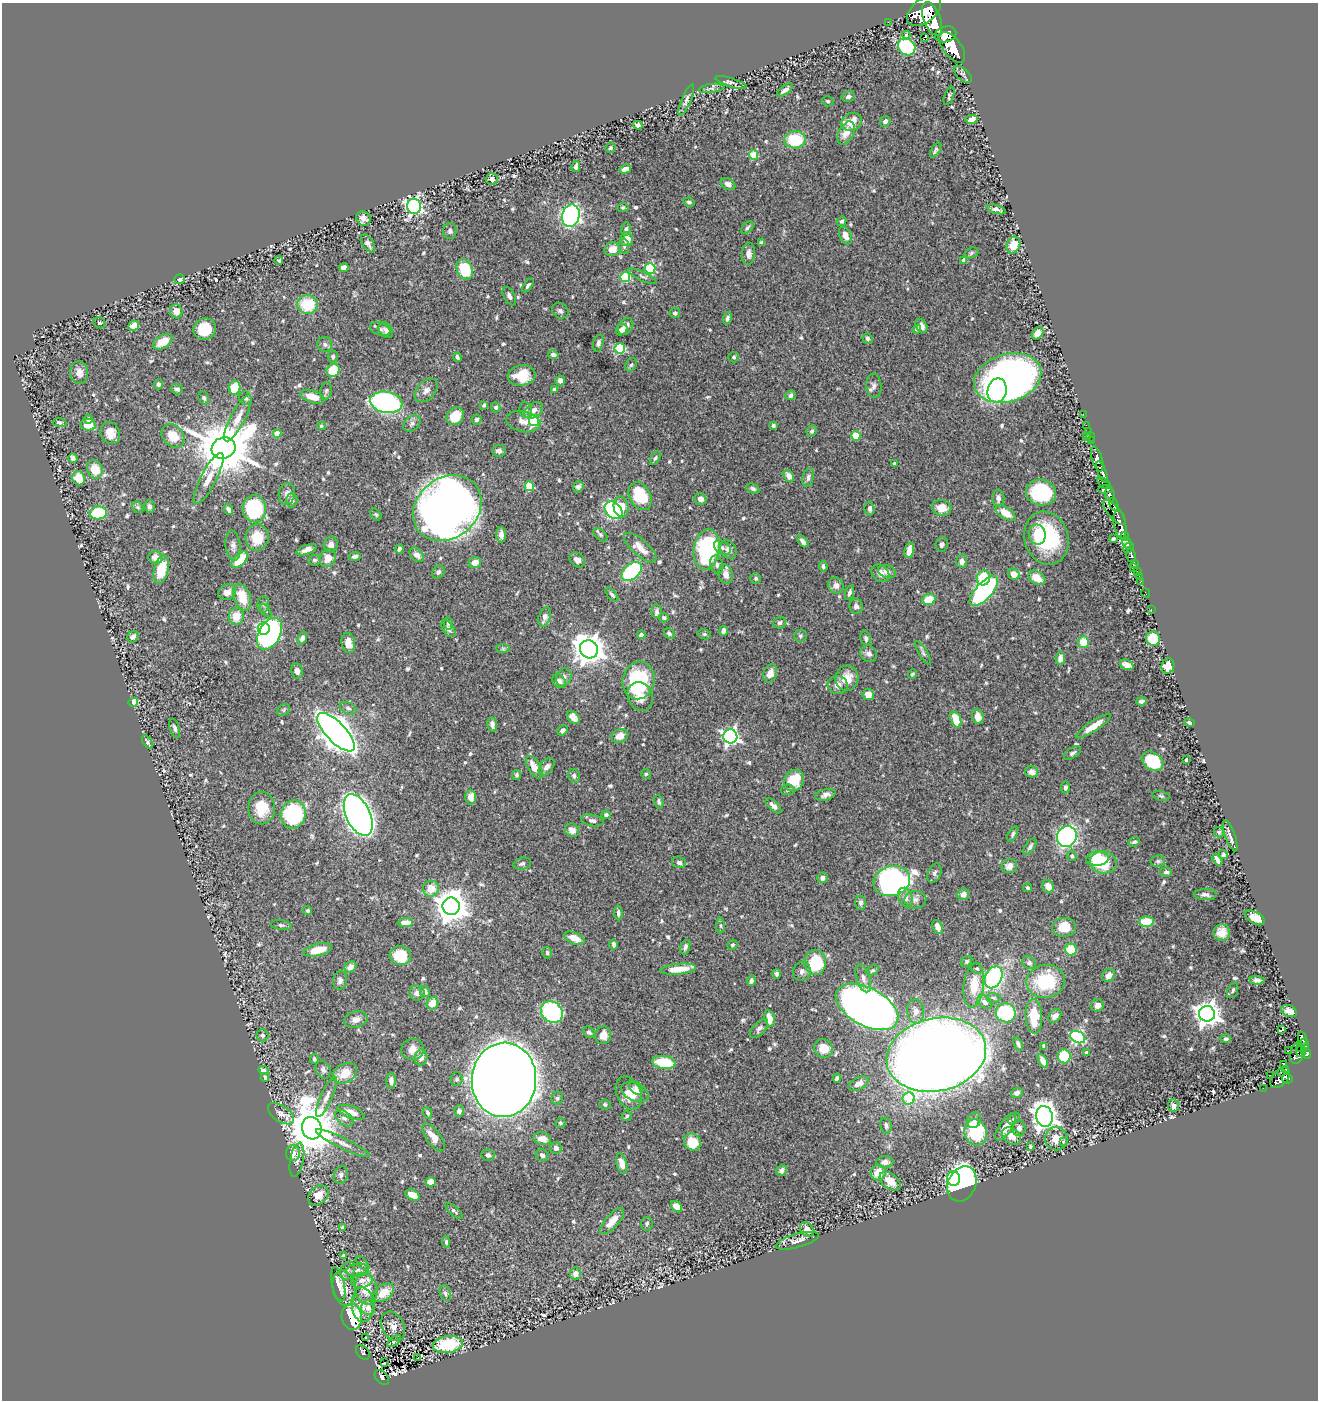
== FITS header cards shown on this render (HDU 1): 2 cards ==
NAXIS1  =                 1316
NAXIS2  =                 1398

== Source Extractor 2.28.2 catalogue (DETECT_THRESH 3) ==
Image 1316 x 1398 px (HDU 1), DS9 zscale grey, 1 PNG px = 1 image px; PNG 1320 x 1402 px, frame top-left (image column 1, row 1398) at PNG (2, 3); each listed source drawn as its Kron ellipse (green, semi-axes under 4 px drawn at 4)
Background 1.26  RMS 0.019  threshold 0.0563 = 3 sigma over >= 5 px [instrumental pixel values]
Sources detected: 682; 1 with non-positive FLUX_AUTO (blend fragments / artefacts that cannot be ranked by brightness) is neither listed nor drawn; of the other 681, the 500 brightest by FLUX_AUTO listed and drawn (181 fainter detections omitted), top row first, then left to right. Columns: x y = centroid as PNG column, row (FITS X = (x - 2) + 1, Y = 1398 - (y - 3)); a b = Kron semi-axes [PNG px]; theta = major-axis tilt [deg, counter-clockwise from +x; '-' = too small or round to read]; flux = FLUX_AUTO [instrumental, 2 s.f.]
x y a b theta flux
924 11 20 11 39 11000
932 19 18 8 -68 16000
888 22 2 2 - 14
946 34 11 7 14 5600
906 35 4 3 - 2.1
924 37 3 2 - 2.1
907 47 9 8 - 130
952 47 18 9 -52 9700
963 74 11 5 -42 3.4
731 82 16 4 -18 4.3
711 88 12 4 8 3.3
785 90 9 4 37 5.6
949 96 9 4 68 2.2
848 97 7 5 16 3.9
686 100 17 4 67 4.7
828 101 6 5 - 2.3
971 119 6 4 12 7.8
885 121 5 5 - 4.2
851 122 10 8 29 26
638 125 5 4 - 3.7
846 133 12 7 63 12
795 140 11 8 4 59
610 148 5 5 - 2.8
936 150 8 4 58 3.1
754 155 5 4 - 48
576 167 5 3 - 4.7
625 169 6 4 18 7.7
492 179 6 6 - 6.2
728 184 8 5 -28 6.5
689 202 6 4 -10 2.8
414 206 8 7 - 440
623 207 6 4 8 2.2
996 209 10 3 -17 4.5
571 216 11 8 75 270
363 218 7 7 - 6.7
842 221 5 4 - 2.4
747 228 7 4 45 2.8
626 229 7 4 79 2.9
450 231 8 7 - 4.6
845 235 9 5 -64 11
627 239 7 6 - 16
368 243 10 5 -58 5.4
762 243 4 4 - 3.2
1013 245 8 6 66 24
624 246 8 5 -82 2.8
612 249 8 7 - 15
971 253 7 5 19 2.3
748 254 11 6 85 6.6
279 260 5 4 - 2.2
964 260 4 4 - 9.7
344 267 5 4 - 5.9
465 269 11 7 -66 58
650 269 5 5 - 100
642 276 16 4 -24 4
625 277 5 5 - 86
180 279 5 5 - 6
528 286 8 3 53 2.2
509 296 10 5 -62 4.7
308 304 10 9 - 51
176 311 7 6 - 11
560 311 9 7 -33 4.2
675 313 5 5 - 2.4
727 318 6 4 70 3.2
99 323 6 5 - 2.2
134 326 5 5 - 13
626 326 9 6 52 9.2
921 326 7 5 -60 6.9
205 329 11 10 - 39
380 329 10 6 -21 5
917 329 4 4 - 2.8
386 330 9 6 -54 4.3
622 330 6 5 - 8.3
1038 333 7 5 53 9.4
867 338 5 5 - 3.5
163 342 11 6 32 20
598 343 8 5 74 4.1
325 345 7 7 - 4.5
620 348 5 5 - 90
553 355 5 4 - 4.8
333 357 6 5 - 2.6
457 357 5 3 - 2.8
734 357 5 5 - 2.4
631 365 7 5 60 2.1
333 370 7 6 - 44
79 373 11 9 -88 10
522 375 14 10 6 28
1008 378 34 24 17 770
560 380 5 5 - 5.9
158 384 5 4 - 2.9
874 386 12 7 -84 5.4
234 388 7 5 78 35
177 389 5 5 - 3.8
554 389 4 3 - 3.2
426 390 14 9 46 8.1
326 391 9 5 80 3.1
997 391 12 9 78 57
790 395 5 4 - 4.3
312 397 13 6 -17 19
204 398 7 5 -61 3
246 398 7 6 - 3.2
386 402 16 10 -11 220
484 405 4 3 - 2.4
496 407 5 4 - 2.9
526 410 8 6 -81 4.2
534 410 10 7 38 6.4
1083 414 2 2 - 19
455 416 9 8 - 37
238 418 26 7 62 15
88 419 4 4 - 3
476 419 5 5 - 3.6
523 421 17 10 -11 9.8
534 421 5 5 - 120
59 422 7 4 -6 2.5
412 423 10 7 40 5.1
88 425 8 6 -7 20
1086 425 2 2 - 20
321 426 4 4 - 2.3
773 426 3 3 - 3.5
812 431 6 5 - 3.2
1088 431 4 2 - 24
110 433 11 9 -66 14
277 433 4 4 - 18
173 436 13 10 -49 24
856 436 5 4 - 42
1086 436 3 3 - 120
1091 437 5 3 - 84
1091 441 4 3 - 73
224 448 12 10 19 8900
499 451 7 6 - 5
73 458 4 4 - 3.7
655 458 7 4 61 2.7
1097 459 13 5 -73 2700
894 464 3 3 - 2.8
95 469 9 7 -71 24
1102 472 11 4 -69 3000
789 476 6 4 -53 10
808 477 9 5 76 3.9
79 478 7 6 - 20
209 478 28 8 62 18
1104 483 8 4 -38 760
529 486 5 4 - 52
578 487 6 5 - 3.5
753 489 7 4 -27 2.8
1105 489 7 3 3 710
1041 493 15 13 -11 100
287 494 11 8 81 6.2
1110 495 7 5 -79 2200
640 496 15 10 -63 69
998 498 9 6 90 6.4
701 499 6 5 - 7.2
292 500 7 5 86 4.3
1114 505 7 3 -71 630
149 506 7 5 -83 3.3
138 507 6 5 - 2.1
621 507 11 7 -81 24
447 508 37 30 39 1600
942 508 10 7 -11 17
228 509 5 4 - 5.4
254 509 13 12 - 120
870 509 7 5 -84 3.3
614 510 10 7 -44 95
1114 512 16 6 -49 2200
98 513 8 6 2 77
1005 513 11 6 -33 20
376 514 7 5 -49 2.1
1120 525 14 6 -80 5700
1037 534 10 8 -78 11
501 535 7 5 -88 7.3
600 535 8 5 -40 2.4
1125 536 4 3 - 960
257 537 13 11 77 28
1046 538 27 22 -72 110
1113 539 4 3 - 2.2
803 541 7 4 -50 4.7
1127 543 6 4 -61 1900
942 544 7 6 - 3.8
331 545 8 7 - 8.3
233 546 15 7 -84 7.2
1129 547 6 3 48 830
640 548 20 8 -41 16
722 548 9 6 -35 4.5
399 549 4 3 - 3
707 549 20 13 80 160
728 549 10 7 -57 7.3
306 550 10 4 20 6.8
909 550 8 4 77 13
417 555 8 5 -46 6
1131 555 7 4 -77 480
355 556 6 4 9 4.2
156 558 7 6 - 12
328 558 9 7 62 17
240 560 10 5 46 41
314 560 6 5 - 3
577 560 8 6 -40 7.1
962 561 6 5 - 7.3
475 563 6 5 - 11
1134 563 3 3 - 390
717 565 9 6 -75 5.2
823 566 5 4 - 3.1
1134 568 2 2 - 18
161 569 14 7 76 42
887 571 9 6 -20 6
438 572 7 5 48 3.3
632 572 12 7 42 120
1137 572 3 3 - 87
880 573 10 7 -44 9.8
726 574 10 7 -78 9.7
1014 574 6 5 - 13
1139 576 2 2 - 15
756 578 5 5 - 2.3
983 578 7 6 - 51
1037 578 9 6 -34 16
1140 582 4 2 - 38
836 585 8 7 - 7.3
984 591 19 8 47 200
227 592 9 7 25 7.4
849 593 7 3 73 3.5
1145 593 5 2 - 27
612 595 8 4 -50 2.8
242 597 14 8 -73 30
929 600 7 5 24 30
263 604 8 6 -90 3.3
856 606 8 6 -78 5.5
1151 609 2 2 - 16
266 611 7 4 -54 2.5
656 611 7 5 -88 3.4
236 616 8 7 - 19
545 617 10 6 72 8.3
664 618 5 4 - 2.2
448 623 6 4 88 2.7
780 623 6 6 - 3.2
264 629 6 6 - 150
448 629 9 5 -56 4.1
723 631 5 4 - 5.1
669 633 6 4 -46 2.9
270 634 17 11 61 240
704 634 6 5 - 2.3
641 635 4 4 - 5.3
800 636 6 6 - 2.3
133 637 6 5 - 4.4
302 638 7 4 67 6.2
866 638 8 5 -76 3.3
1153 639 7 7 - 44
1083 642 6 5 - 30
348 643 10 7 -83 13
503 649 7 4 -1 2.2
589 649 9 8 - 2000
923 653 13 4 -59 3
869 654 9 8 - 5.8
1060 658 6 5 - 8.5
1127 665 7 5 -21 9.3
1168 666 8 6 71 27
297 671 8 6 -81 5.9
770 673 9 6 68 11
912 674 5 3 - 2.3
564 677 9 7 67 6.9
847 678 12 11 - 18
639 680 19 16 79 100
559 681 7 6 - 6.5
838 685 10 9 - 8.6
868 694 6 5 - 12
640 697 15 12 -64 18
1141 701 5 3 - 2.8
133 702 5 4 - 22
348 708 9 5 -23 3.2
284 710 7 5 38 2.3
978 717 7 5 -71 14
574 718 8 5 -46 14
956 719 8 5 -72 28
1189 723 5 4 - 2.8
492 725 7 4 -81 5.8
1093 726 20 5 34 20
175 728 10 5 -72 3.8
562 730 6 4 41 3.6
336 732 25 10 -46 1900
620 736 9 6 25 11
730 736 7 7 - 390
147 742 7 4 -57 2.5
1072 753 9 5 33 3.5
1186 760 3 3 - 2.1
1153 761 11 8 -32 62
534 767 12 6 -59 16
547 767 10 6 52 6.3
1032 772 6 5 - 8.4
646 774 5 4 - 2.1
516 775 5 4 - 2.2
574 776 7 5 -70 3.5
794 780 11 9 54 40
1065 787 6 4 88 3.5
788 790 7 5 7 2.8
826 795 10 5 16 5.8
1161 796 8 4 -14 2.2
471 797 7 5 -90 10
659 802 7 4 -78 2.9
773 806 10 5 -45 8
262 808 16 13 -89 29
293 814 14 12 74 120
358 815 22 12 -64 1500
606 815 4 4 - 3.3
592 821 11 5 -9 5
572 830 7 6 - 8
1219 832 5 5 - 2.2
1013 834 8 4 64 2.7
1230 836 16 5 -69 6.2
1067 837 11 9 60 370
1134 842 6 4 23 2.9
1030 847 9 4 57 3.9
1223 855 5 4 - 3.3
1072 856 5 4 - 2.6
1097 859 11 7 4 29
1217 860 6 4 -59 5.5
1158 861 7 6 - 2.9
679 862 7 5 -16 4
1103 862 13 11 -10 65
522 864 9 6 14 3.3
1009 866 8 7 - 7.2
1166 872 6 5 - 3.3
934 873 10 6 67 3.9
823 878 5 5 - 5.4
892 881 18 15 14 450
1048 886 7 5 -62 12
1028 888 4 3 - 2.7
431 889 8 8 - 19
963 894 6 5 - 7.1
1205 895 11 5 -1 5.3
905 898 10 7 -70 8.2
915 900 11 9 2 6.3
860 903 7 5 89 3.3
451 906 9 8 - 2300
308 910 4 4 - 2.8
618 913 7 4 -88 3.2
1255 918 11 6 -29 17
405 922 8 4 3 9.4
1146 922 7 5 -2 39
281 925 10 5 -9 3
720 926 8 4 -89 2.6
938 927 7 5 -67 9.3
1064 927 12 9 2 28
1222 932 8 8 - 13
574 938 11 5 -21 15
614 944 5 3 - 3.4
732 945 5 4 - 2.2
685 947 7 4 74 4
1071 949 6 6 - 38
318 950 14 6 13 26
547 953 6 5 - 2.8
400 956 11 9 -15 34
815 962 12 11 - 74
967 962 6 5 - 2.3
1029 963 7 6 - 4.7
350 967 6 5 - 7.4
977 968 6 5 - 2.3
678 969 18 5 5 19
873 970 7 4 28 2.4
802 971 10 8 70 5.4
777 974 4 4 - 3.1
1108 975 7 6 - 12
993 977 11 8 64 190
863 978 14 7 -73 8
340 980 9 7 80 4.9
1257 980 7 4 -4 5.9
751 981 5 4 - 4
1046 981 19 16 9 74
974 985 22 10 83 28
1233 990 8 5 69 2.7
425 992 6 5 - 5.5
417 993 7 7 - 7.5
993 998 7 5 -4 2.3
985 1002 8 5 -35 5.3
432 1003 6 5 - 19
1097 1006 6 6 - 6.7
867 1007 34 19 -28 1500
916 1011 12 8 -85 10
1289 1011 8 5 -25 8.8
552 1012 12 10 -44 160
1006 1013 10 9 - 100
1207 1014 8 8 - 1200
1034 1016 17 8 -87 33
1055 1016 7 5 46 6.4
770 1018 8 5 -77 13
356 1019 12 8 13 8.4
759 1029 12 6 47 4.6
1281 1030 4 3 - 8.6
589 1032 6 5 - 2.8
262 1035 6 6 - 3.4
603 1035 9 7 73 14
1078 1037 8 5 -28 210
1226 1039 5 4 - 2.3
1302 1039 7 3 -71 280
1018 1044 7 4 -62 2.9
1304 1045 6 4 -89 240
1044 1046 4 3 - 3
1301 1047 4 3 - 86
823 1048 10 9 - 20
413 1049 11 10 - 12
1289 1050 2 2 - 13
1086 1052 3 3 - 2.9
1301 1052 5 4 - 490
1297 1053 11 6 76 900
1306 1054 5 4 - 820
936 1055 50 36 12 3000
1064 1056 7 6 - 38
421 1057 8 6 83 8
314 1059 5 4 - 2.5
1043 1061 7 4 -60 7.1
664 1062 12 6 -9 47
1284 1065 4 3 - 190
1285 1069 4 3 - 210
263 1070 5 3 - 2.9
323 1070 9 7 -67 4.1
1282 1072 3 2 - 68
345 1073 13 9 29 24
1270 1075 2 2 - 13
265 1078 4 4 - 5.8
837 1078 4 4 - 3.6
1280 1078 12 7 47 1100
457 1079 7 6 - 3.2
1287 1079 5 4 - 700
504 1080 37 32 86 4900
391 1081 8 4 89 5.6
859 1084 11 6 27 11
636 1088 8 5 -44 4
1263 1088 2 2 - 7.4
635 1092 14 9 -24 11
629 1093 17 12 -65 20
1017 1093 6 5 - 4.9
326 1097 22 6 66 8.6
557 1098 6 5 - 3.1
909 1098 6 6 - 34
605 1104 6 5 - 2.4
1173 1106 6 5 - 5
459 1111 6 5 - 4.8
351 1112 14 6 -21 14
428 1113 6 4 -64 2.5
281 1114 15 8 -34 8.6
627 1116 5 4 - 2.3
1044 1116 10 8 -76 1100
344 1118 10 6 -36 5.3
1014 1119 7 5 48 2.2
974 1120 8 6 64 5
560 1123 5 4 - 2.7
886 1125 8 5 -79 4
1006 1127 16 6 55 16
312 1128 11 9 -75 5700
1019 1128 7 6 - 6.4
976 1133 13 11 -70 88
1011 1136 10 7 -40 13
433 1137 16 7 -54 14
542 1139 9 6 -9 12
1056 1139 11 11 - 15
692 1142 9 8 - 31
1063 1142 4 3 - 3.1
343 1143 29 5 -26 11
1030 1147 4 3 - 2.1
556 1148 6 5 - 4.9
293 1153 8 7 - 17
488 1155 6 6 - 3.4
542 1155 7 5 -38 4.2
297 1160 17 6 79 5
885 1162 8 6 2 6.4
622 1163 10 5 -74 9.4
782 1170 6 5 - 3.8
878 1173 8 7 - 20
341 1175 9 7 72 4.6
953 1178 7 6 - 52
890 1181 12 7 -38 16
431 1182 5 4 - 11
962 1184 18 14 66 640
318 1195 11 8 44 16
413 1195 8 5 -26 17
677 1207 6 5 - 11
454 1211 11 4 -42 3.1
612 1221 16 6 49 16
647 1224 7 5 83 3
343 1228 4 4 - 5.4
807 1230 8 6 -46 11
797 1241 22 6 16 8.9
446 1242 6 4 -84 2.8
343 1256 4 3 - 3.8
363 1263 9 4 -47 2.7
358 1270 11 6 7 5.3
347 1271 9 7 59 4.7
575 1274 6 5 - 8.3
362 1280 11 7 12 7
338 1284 17 6 -77 11
344 1288 18 11 -79 16
366 1289 16 11 -78 24
384 1293 12 7 36 22
445 1293 8 5 -67 3.7
363 1305 17 11 -86 16
368 1308 7 7 - 9.2
352 1317 13 10 -82 71
393 1326 15 10 -66 11
365 1338 3 3 - 4.4
394 1341 8 4 38 2.3
448 1344 15 8 8 70
363 1352 8 5 -48 160
418 1357 3 2 - 41
384 1363 3 2 - 5
382 1377 8 5 -49 140
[181 fainter detections neither listed nor drawn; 1 non-positive-flux detection neither listed nor drawn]